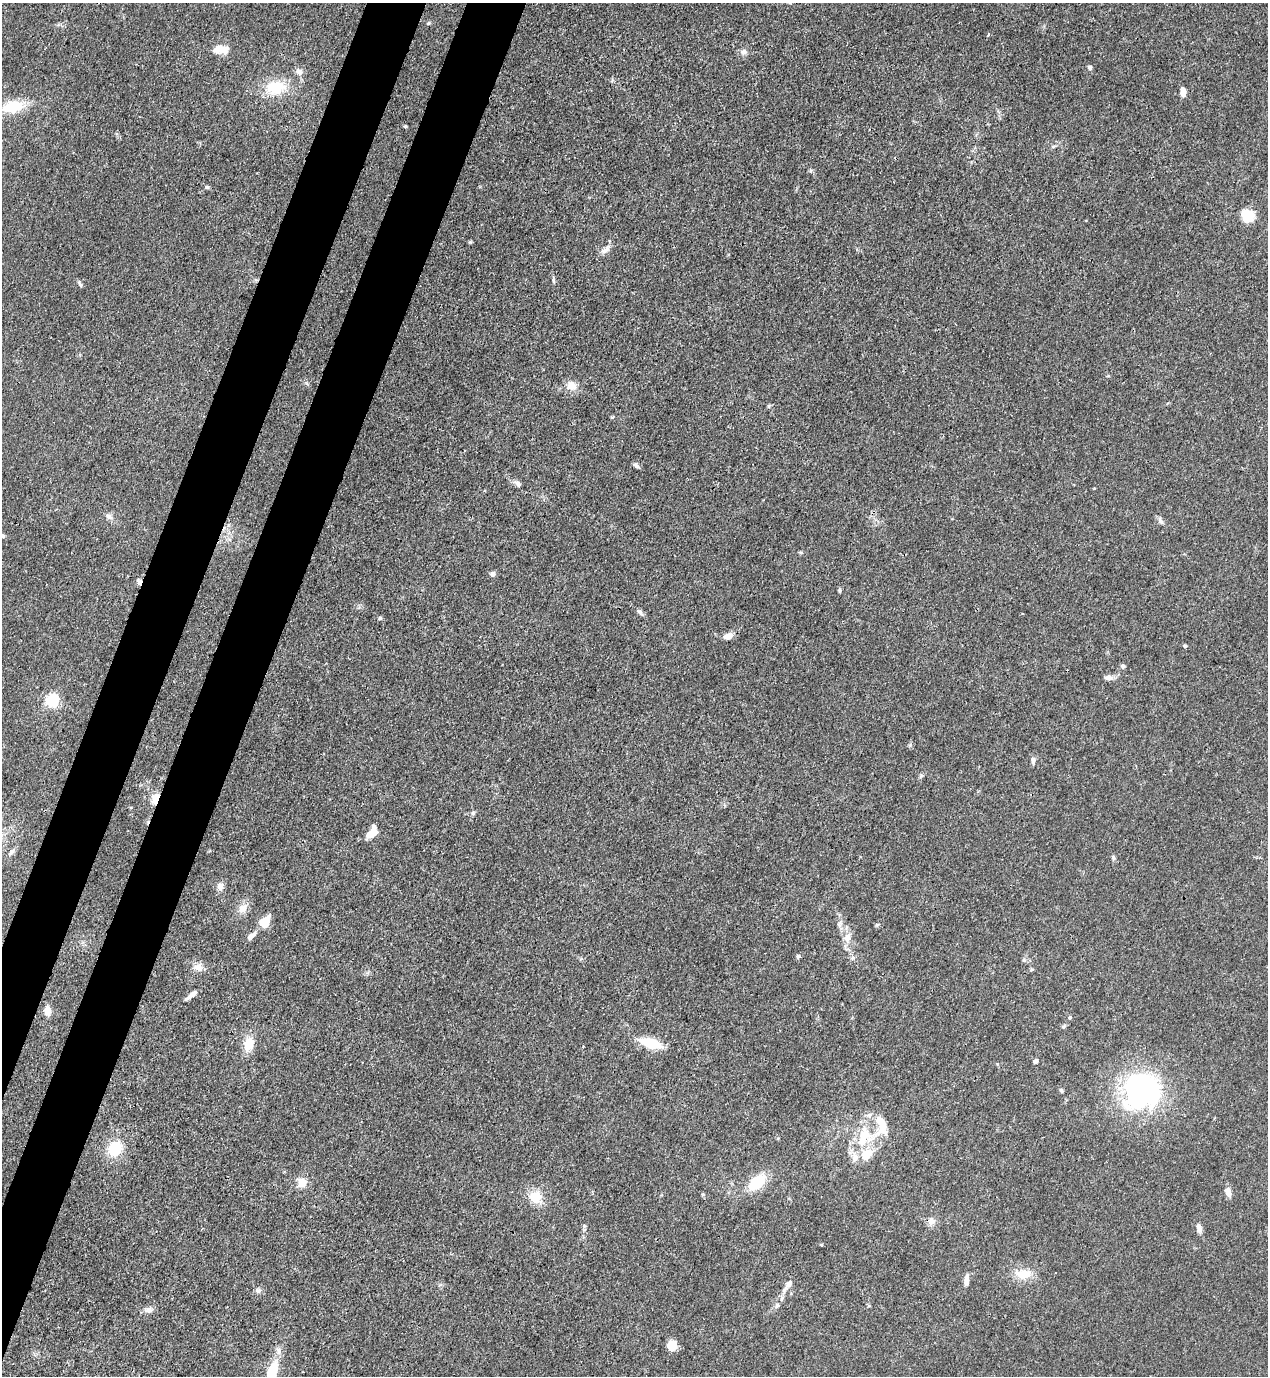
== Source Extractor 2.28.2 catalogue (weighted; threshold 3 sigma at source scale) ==
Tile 7 of 4 x 4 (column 3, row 2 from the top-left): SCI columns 2885-4150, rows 2791-4164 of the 5638 x 5578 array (HDU 1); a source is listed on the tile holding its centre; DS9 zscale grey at full resolution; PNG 1270 x 1378 px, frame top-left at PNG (2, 3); no overlay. Shown black and unused: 8% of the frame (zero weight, under 3 of 4 exposures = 7% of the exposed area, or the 3 px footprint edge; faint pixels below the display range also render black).
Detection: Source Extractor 2.28.2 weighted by HDU 2 'WHT'; one run over the whole footprint, this tile lists its part. Background 0.0148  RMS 0.0025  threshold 0.0113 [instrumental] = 3 sigma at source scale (4.5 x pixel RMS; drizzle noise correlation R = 1.50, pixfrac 1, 0.05/0.05 arcsec/px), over >= 5 px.
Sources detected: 81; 1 inside a brighter object's white glare — not listed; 7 inside a brighter listed object's ellipse — not listed separately; the other 73 listed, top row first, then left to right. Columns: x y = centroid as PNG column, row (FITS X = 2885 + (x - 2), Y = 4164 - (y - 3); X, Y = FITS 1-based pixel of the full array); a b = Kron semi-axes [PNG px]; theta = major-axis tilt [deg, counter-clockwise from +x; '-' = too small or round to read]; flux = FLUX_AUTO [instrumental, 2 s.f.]
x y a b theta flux
428 23 6 4 47 0.34
221 49 19 11 -4 3.5
744 52 8 8 - 1
1090 67 6 4 -85 0.72
299 71 10 8 -47 1.3
276 87 23 16 7 8.7
1183 92 8 5 -87 2.3
12 107 25 13 11 9.3
405 126 4 4 - 0.28
207 187 6 4 4 0.4
1247 216 17 14 -47 4.8
605 250 15 7 40 1.4
553 280 10 3 -80 0.5
80 284 9 4 -60 0.49
571 386 13 11 -37 2.6
769 406 6 4 71 0.31
612 417 5 4 - 0.26
636 465 8 5 -39 0.72
518 483 9 6 -49 0.89
109 516 10 7 -24 1.1
1160 521 12 5 -61 0.81
3 536 6 6 - 0.55
493 574 6 5 - 1.1
139 582 8 5 84 0.87
839 591 6 4 72 0.32
639 612 13 5 -36 0.77
380 618 5 4 - 0.42
728 636 12 7 21 1.7
1185 646 5 4 - 0.33
1123 666 6 5 - 0.54
1108 678 12 6 -5 1.2
52 700 6 5 - 47
1033 761 11 5 87 0.71
155 798 12 8 72 2.9
473 813 6 4 90 0.41
372 833 13 7 27 3
11 852 11 6 54 0.85
1113 857 6 4 -46 0.42
220 887 9 8 - 1.5
243 908 15 11 42 2.3
265 920 15 7 36 3.3
839 923 9 5 46 0.63
877 925 6 5 - 0.35
251 936 14 6 41 1.6
847 938 13 9 77 2.3
798 956 6 5 - 0.58
198 967 12 10 -15 2
193 994 10 5 35 1.4
47 1011 10 7 90 2.1
1070 1017 5 4 - 0.31
1063 1026 7 5 35 0.41
651 1043 21 9 -17 8.5
249 1044 18 12 70 4.1
1035 1061 4 4 - 1.2
1061 1090 7 4 -53 0.4
1142 1093 29 27 41 67
864 1136 33 24 68 13
115 1148 18 15 50 7.7
302 1182 11 11 - 2.9
757 1182 22 12 39 8.2
1228 1192 10 6 -77 1.9
703 1194 5 3 - 0.26
536 1197 15 13 -27 5.2
931 1221 10 10 - 1.5
1199 1228 12 6 -77 1.3
1023 1274 21 12 -1 4.3
966 1280 14 6 82 1.5
788 1285 21 7 53 1.9
258 1291 8 7 - 0.77
777 1305 6 5 - 0.53
148 1310 13 7 10 1.2
672 1345 7 7 - 7.4
272 1374 28 10 72 11
Overlapping masked pixels (flux is a lower limit): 2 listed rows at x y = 139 582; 155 798
Isophote crosses this tile's border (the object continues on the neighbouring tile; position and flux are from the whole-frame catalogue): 3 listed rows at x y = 12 107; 3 536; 272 1374
Unlisted compact peaks at least as high as the median listed source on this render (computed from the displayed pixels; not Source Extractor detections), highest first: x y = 470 242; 910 745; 921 775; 1024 960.